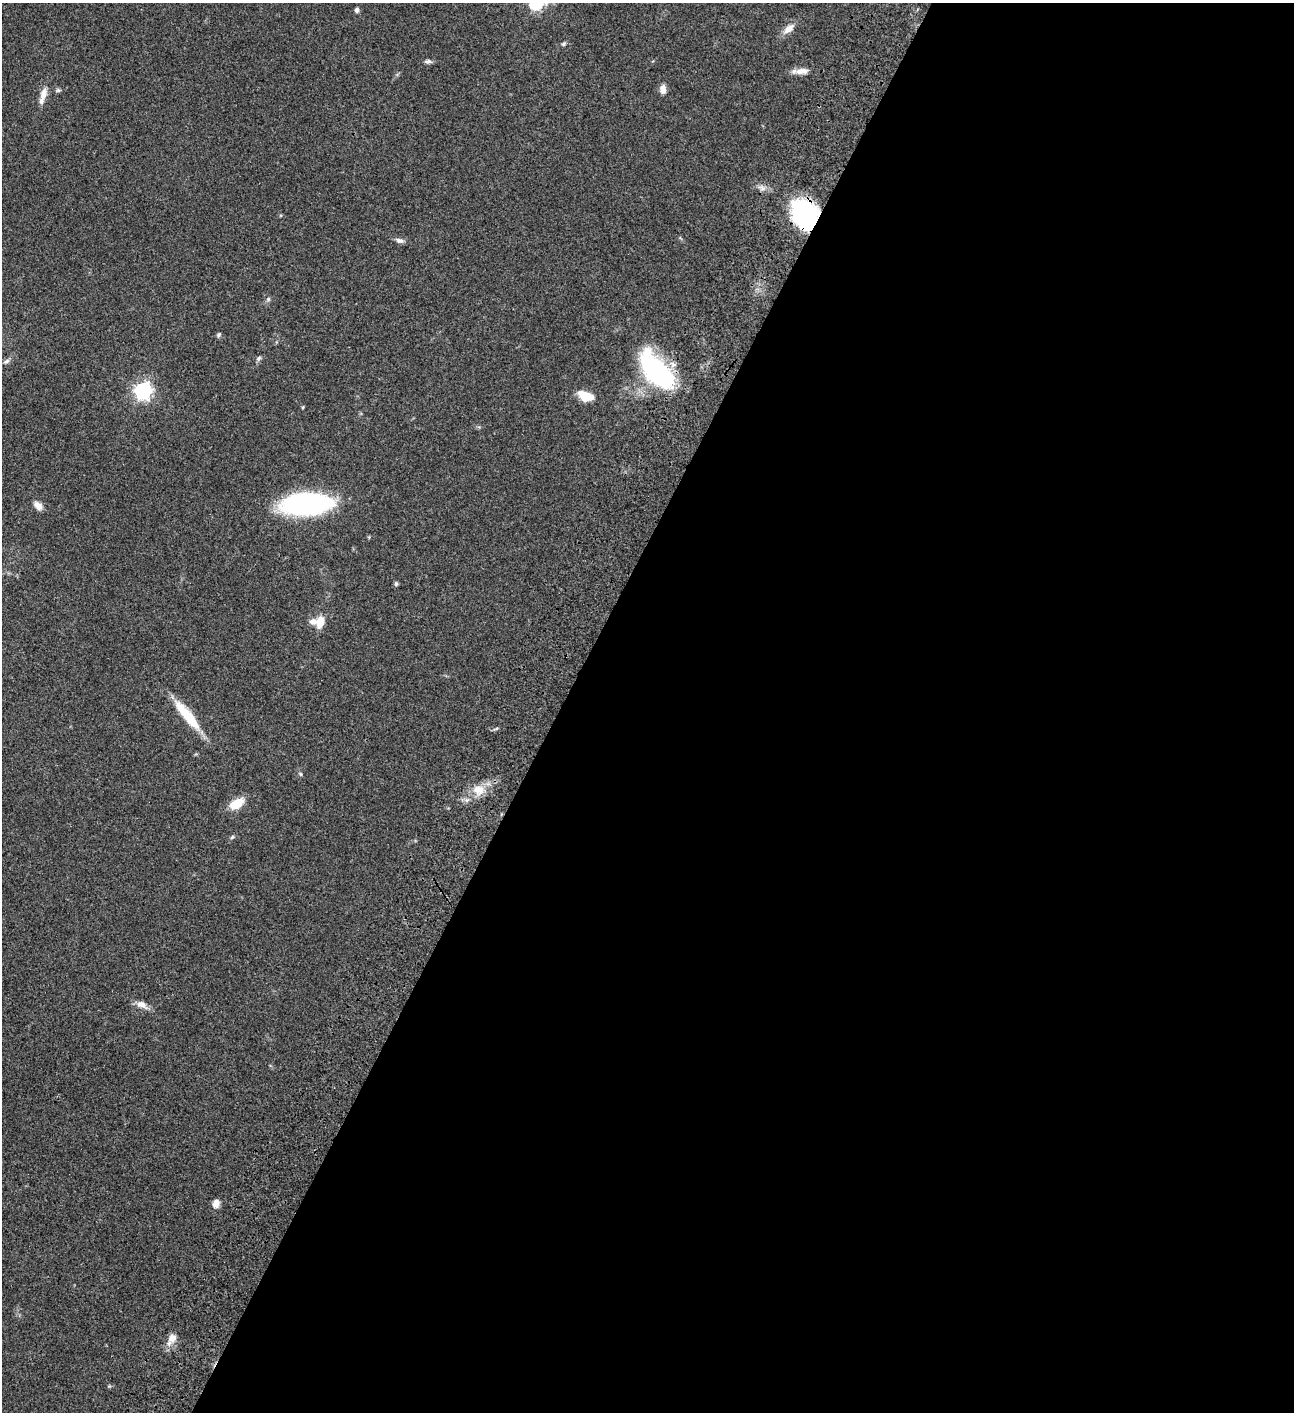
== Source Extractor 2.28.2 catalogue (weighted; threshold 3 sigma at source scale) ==
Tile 12 of 4 x 4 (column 4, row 3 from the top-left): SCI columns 4382-5673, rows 1613-3022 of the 6048 x 6047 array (HDU 1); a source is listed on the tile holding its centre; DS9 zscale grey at full resolution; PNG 1296 x 1414 px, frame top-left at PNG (2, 3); no overlay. Shown black and unused: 57% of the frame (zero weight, under 3 of 4 exposures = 13% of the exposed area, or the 3 px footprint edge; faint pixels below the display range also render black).
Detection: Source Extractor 2.28.2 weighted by HDU 2 'WHT'; one run over the whole footprint, this tile lists its part. Background 0.0644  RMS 0.0059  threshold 0.0263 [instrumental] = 3 sigma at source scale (4.5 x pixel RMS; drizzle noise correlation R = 1.50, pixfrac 1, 0.05/0.05 arcsec/px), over >= 5 px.
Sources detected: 33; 2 inside a brighter listed object's ellipse — not listed separately; the other 31 listed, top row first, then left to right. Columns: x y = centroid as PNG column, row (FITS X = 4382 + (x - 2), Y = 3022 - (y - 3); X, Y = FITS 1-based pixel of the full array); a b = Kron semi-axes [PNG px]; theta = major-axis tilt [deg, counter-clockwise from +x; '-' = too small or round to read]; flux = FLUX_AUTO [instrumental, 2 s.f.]
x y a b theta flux
536 3 7 6 - 88
357 10 6 5 - 1.4
789 29 18 8 39 4.4
564 44 6 5 - 0.87
428 61 11 5 -5 1.4
801 71 19 8 4 4.3
663 89 11 7 -89 3
58 90 6 5 - 0.94
43 94 18 8 74 4.9
805 214 30 23 -63 62
400 240 11 6 -12 2
268 299 6 5 - 1
218 335 6 5 - 0.92
259 358 7 5 53 1.2
7 361 8 6 18 1.4
657 371 45 21 -49 83
143 391 7 6 - 190
585 396 19 10 -20 8.6
303 407 5 3 - 0.5
307 504 47 20 3 90
38 506 11 7 -43 3.8
396 584 5 5 - 1
320 622 15 9 77 6.5
189 716 40 12 -53 17
301 774 6 4 -88 0.69
478 790 17 13 -15 7.8
236 804 14 8 32 12
232 837 6 4 45 0.83
141 1004 15 8 -23 4
216 1203 11 8 70 3.1
172 1338 12 11 - 4.3
Overlapping masked pixels (flux is a lower limit): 2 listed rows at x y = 805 214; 657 371
Isophote crosses this tile's border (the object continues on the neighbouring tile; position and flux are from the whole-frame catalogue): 1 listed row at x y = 536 3